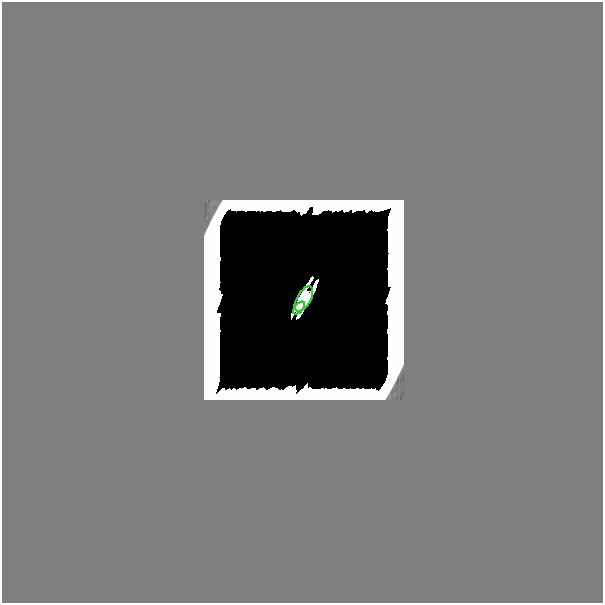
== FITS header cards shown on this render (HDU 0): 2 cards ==
NAXIS1  =                  601
NAXIS2  =                  601

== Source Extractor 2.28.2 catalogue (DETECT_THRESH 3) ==
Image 601 x 601 px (HDU 0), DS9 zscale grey, 1 PNG px = 1 image px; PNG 605 x 605 px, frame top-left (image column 1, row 601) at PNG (2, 2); each listed source drawn as its Kron ellipse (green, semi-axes under 4 px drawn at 4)
Background 0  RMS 5.3e-14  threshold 1.59e-13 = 3 sigma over >= 5 px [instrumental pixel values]
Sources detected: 13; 11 with non-positive FLUX_AUTO (blend fragments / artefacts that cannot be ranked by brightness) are neither listed nor drawn; the other 2 listed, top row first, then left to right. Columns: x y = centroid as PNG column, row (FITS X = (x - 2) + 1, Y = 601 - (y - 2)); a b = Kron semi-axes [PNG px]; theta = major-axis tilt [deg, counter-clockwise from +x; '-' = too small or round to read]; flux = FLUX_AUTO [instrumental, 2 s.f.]
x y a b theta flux
304 299 14 7 60 8.6
299 308 8 4 48 1.7
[11 non-positive-flux detections neither listed nor drawn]